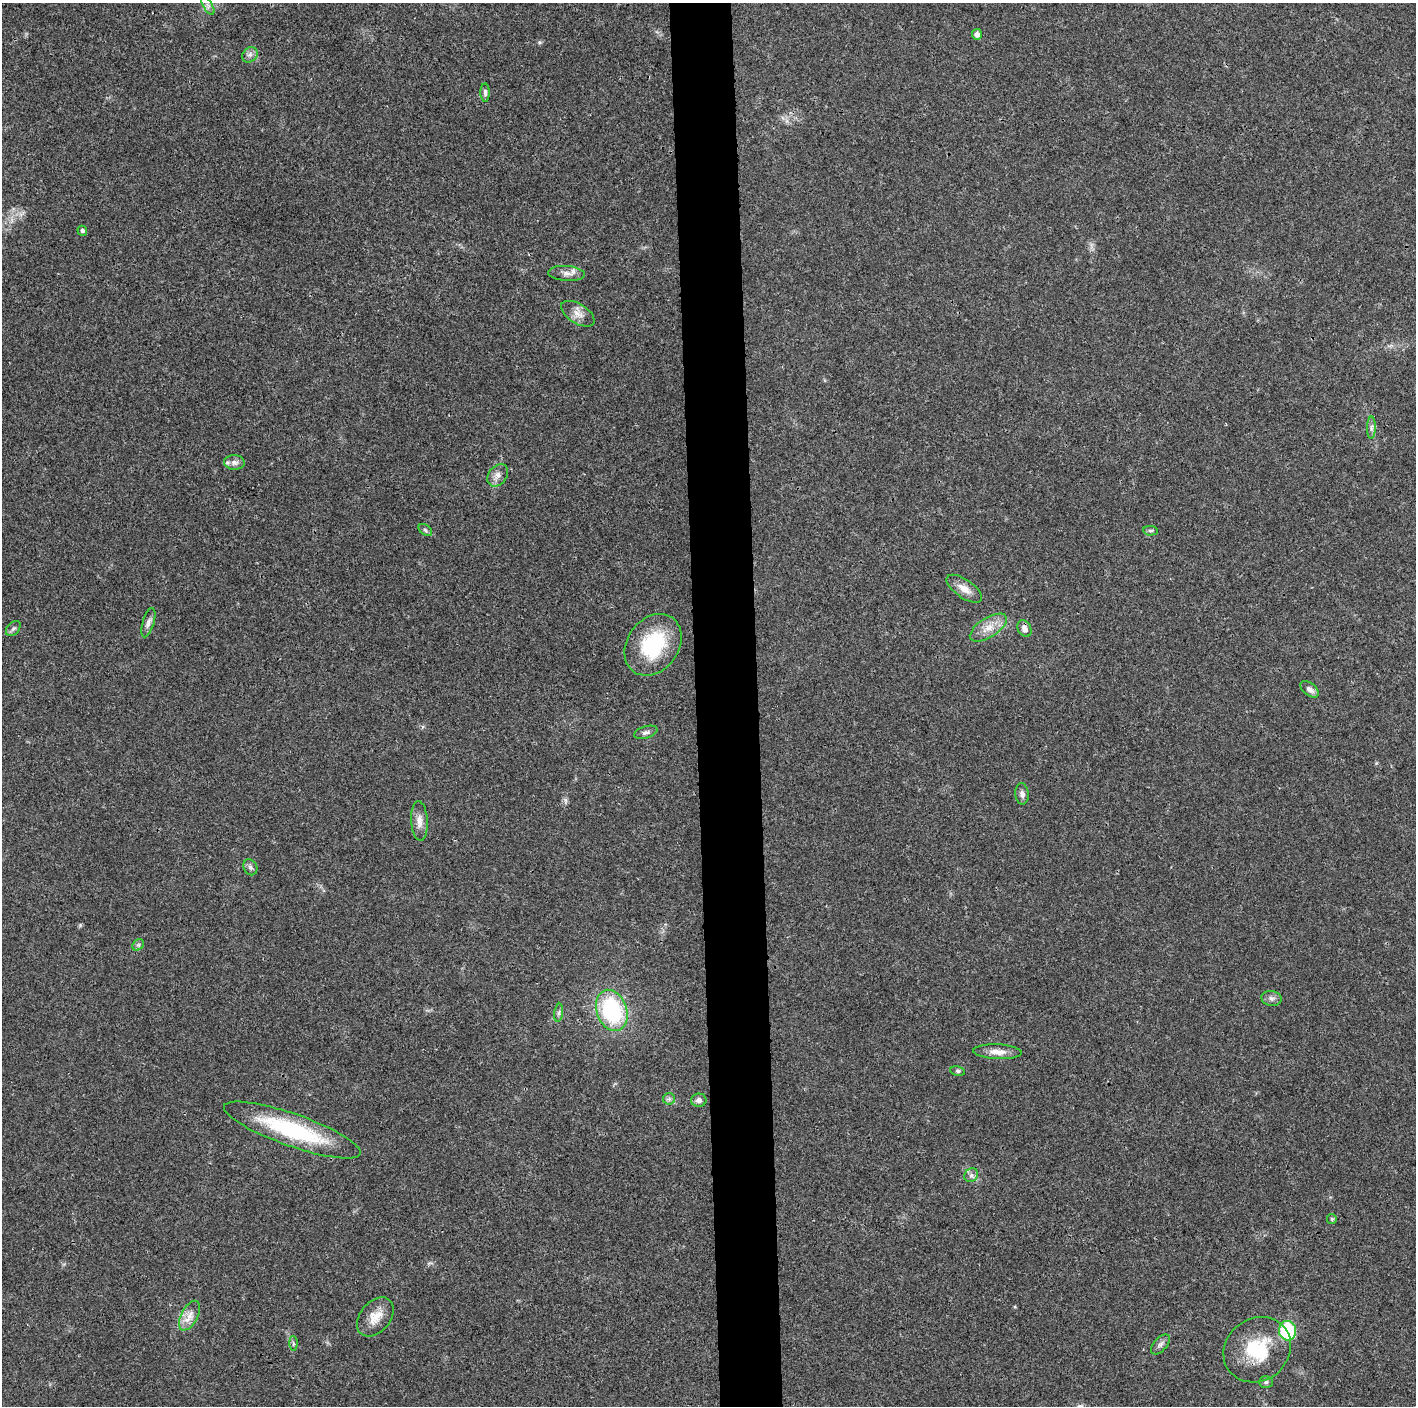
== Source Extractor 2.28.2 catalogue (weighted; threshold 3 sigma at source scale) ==
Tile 5 of 3 x 3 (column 2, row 2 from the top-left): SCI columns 1415-2828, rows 1411-2814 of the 4244 x 4222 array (HDU 1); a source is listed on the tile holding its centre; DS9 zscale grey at full resolution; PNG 1418 x 1408 px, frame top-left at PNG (2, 3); each listed source drawn as its Kron ellipse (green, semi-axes under 4 px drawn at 4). Shown black and unused: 4% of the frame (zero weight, under 3 of 4 exposures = <1% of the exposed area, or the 3 px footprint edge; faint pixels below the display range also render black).
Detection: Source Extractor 2.28.2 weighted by HDU 2 'WHT'; one run over the whole footprint, this tile lists its part. Background 0.0193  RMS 0.0039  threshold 0.0177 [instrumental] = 3 sigma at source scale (4.5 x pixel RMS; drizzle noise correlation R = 1.50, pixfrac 1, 0.05/0.05 arcsec/px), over >= 5 px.
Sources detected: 43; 1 inside a brighter object's white glare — neither listed nor drawn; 1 inside a brighter listed object's ellipse — not listed separately; the other 41 listed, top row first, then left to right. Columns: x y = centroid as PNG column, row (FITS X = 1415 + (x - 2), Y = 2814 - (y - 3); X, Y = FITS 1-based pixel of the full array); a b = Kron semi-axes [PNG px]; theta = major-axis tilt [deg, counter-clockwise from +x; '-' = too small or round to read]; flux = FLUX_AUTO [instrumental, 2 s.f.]
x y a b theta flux
208 5 10 4 -59 1.2
977 34 5 5 - 2
250 55 8 7 - 1.5
485 93 9 4 -89 1.1
82 231 5 5 - 0.89
566 273 18 7 -4 2.7
578 314 19 9 -32 3.5
1371 427 11 4 89 1.2
234 462 10 7 -2 1.8
498 475 12 9 52 2.4
425 530 8 5 -38 0.75
1151 531 7 4 -4 0.74
964 589 20 9 -35 4.1
148 623 15 5 74 1.7
13 628 9 6 47 1
988 628 21 9 33 5.3
1024 628 9 6 -64 2.1
653 645 33 25 54 27
1309 689 10 6 -38 1.9
646 732 12 6 16 1.3
1022 794 10 7 -84 1.7
419 821 20 8 -86 3.3
250 867 8 6 -64 1.2
138 945 6 5 - 0.79
1271 998 10 7 -10 1.5
612 1010 21 15 -70 39
559 1013 9 4 82 0.97
997 1052 24 7 -3 3.7
958 1071 7 5 -10 0.78
669 1099 6 6 - 0.86
699 1100 8 6 1 1.5
292 1130 72 16 -19 40
971 1175 7 6 - 1.3
1332 1219 5 5 - 0.51
190 1316 16 8 62 3.6
375 1317 22 15 50 6.2
1287 1331 9 8 - 27
293 1343 7 4 -89 0.78
1160 1344 12 6 48 1.5
1257 1350 35 31 38 22
1266 1382 7 6 - 0.85